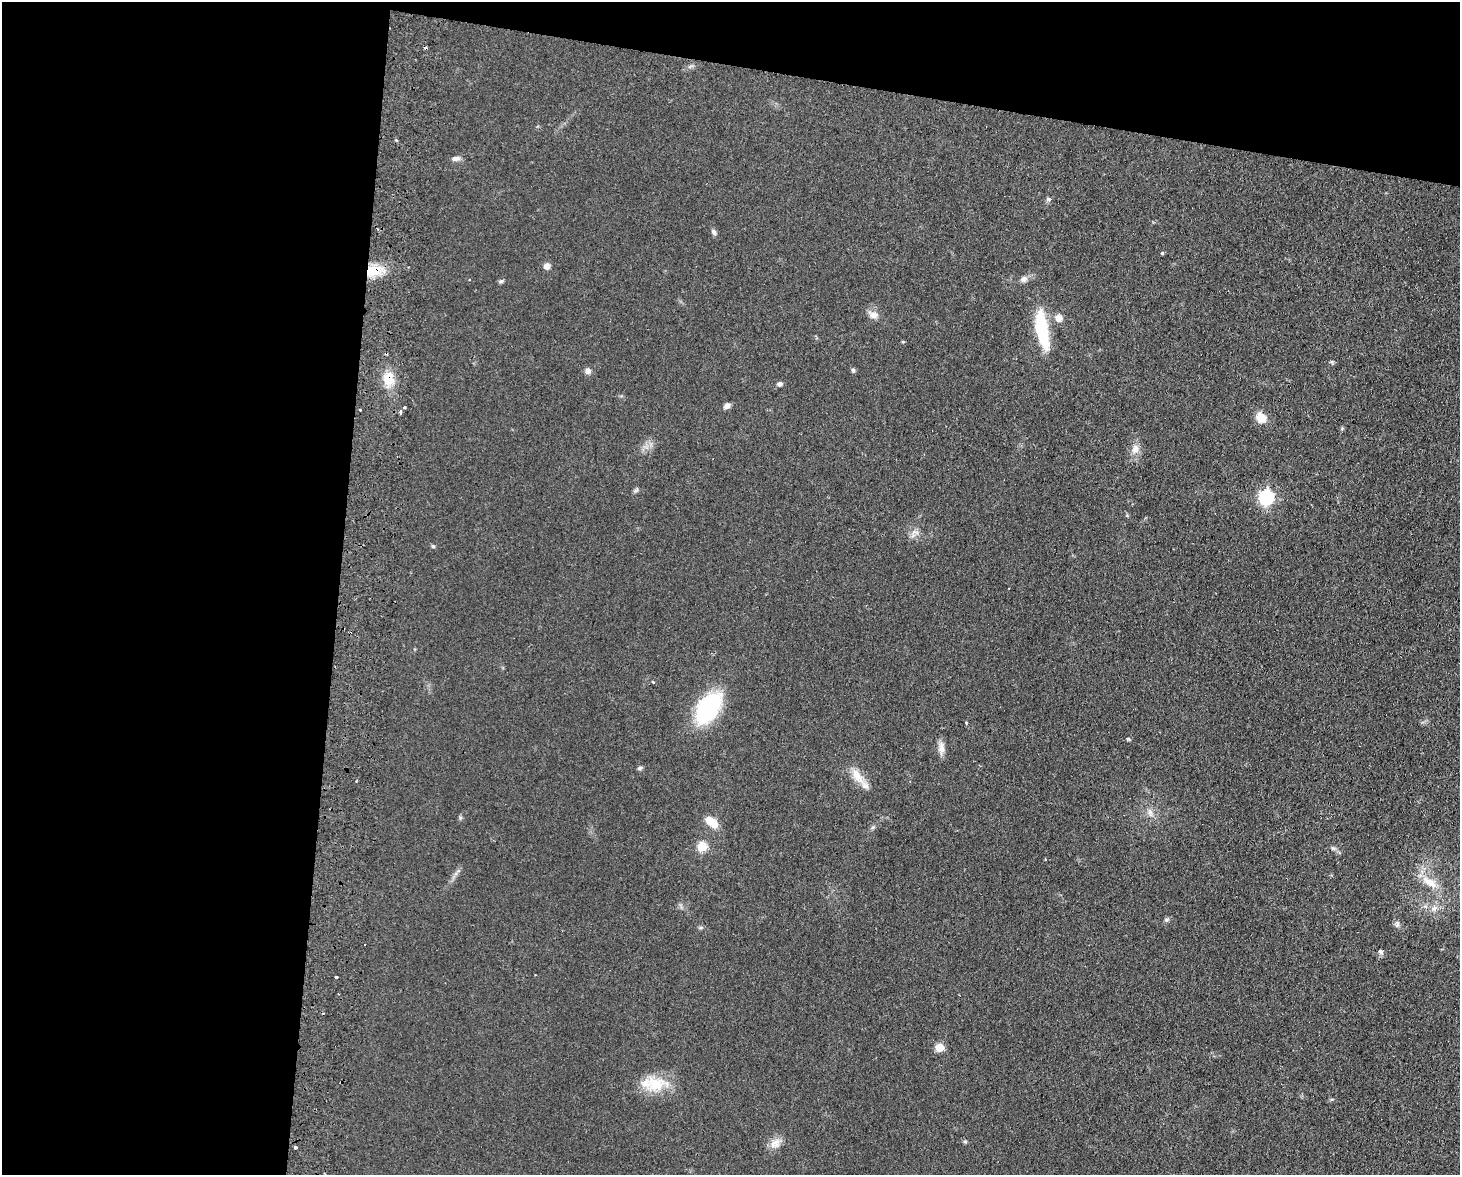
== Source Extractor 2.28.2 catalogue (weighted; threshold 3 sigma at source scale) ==
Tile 1 of 3 x 4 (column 1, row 1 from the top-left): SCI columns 171-1628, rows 3527-4699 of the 4830 x 4709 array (HDU 1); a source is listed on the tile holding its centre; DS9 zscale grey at full resolution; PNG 1462 x 1177 px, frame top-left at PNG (2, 2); no overlay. Shown black and unused: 29% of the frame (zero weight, under 2 of 3 exposures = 3% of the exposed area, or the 3 px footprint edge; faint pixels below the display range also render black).
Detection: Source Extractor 2.28.2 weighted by HDU 2 'WHT'; one run over the whole footprint, this tile lists its part. Background 0.0735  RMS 0.009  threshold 0.0406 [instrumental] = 3 sigma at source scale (4.5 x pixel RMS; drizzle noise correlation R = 1.50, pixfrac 1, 0.05/0.05 arcsec/px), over >= 5 px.
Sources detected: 49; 1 cosmic-ray / hot-pixel residue — not listed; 1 inside a brighter listed object's ellipse — not listed separately; the other 47 listed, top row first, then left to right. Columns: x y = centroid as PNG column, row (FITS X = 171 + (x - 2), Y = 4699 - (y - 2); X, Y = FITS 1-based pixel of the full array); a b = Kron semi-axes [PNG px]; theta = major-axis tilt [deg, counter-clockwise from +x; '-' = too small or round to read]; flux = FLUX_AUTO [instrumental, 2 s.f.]
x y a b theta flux
456 158 11 6 3 3.5
1049 199 4 3 - 4
714 232 7 6 - 2.4
1162 253 3 3 - 1.4
547 266 7 6 - 4.5
372 271 23 12 23 22
1024 279 10 8 31 3.6
470 280 3 2 - 0.74
501 281 7 4 2 1.4
873 315 13 9 -10 6.1
1058 318 9 8 - 6
1042 329 41 11 -79 54
853 370 6 5 - 1.6
588 371 8 7 - 3.5
388 379 18 13 -89 17
779 384 6 5 - 3.1
727 406 7 6 - 3.6
404 407 3 3 - 2
360 410 3 3 - 1.3
401 412 4 3 - 4
1261 418 10 8 -41 14
1135 449 13 9 77 6.9
636 490 9 3 45 1.4
1266 497 7 7 - 180
433 546 5 5 - 1.2
653 682 3 3 - 0.8
708 708 25 15 55 110
966 722 3 3 - 2.6
1128 739 4 4 - 1.1
941 748 15 8 -88 6.1
640 768 7 5 22 1.5
857 776 25 11 -55 12
1150 812 9 6 -84 3.4
711 822 16 8 -37 14
702 847 6 6 - 29
1333 848 6 5 - 1.7
1430 882 24 10 -34 15
1434 908 9 7 37 4.2
1166 920 6 5 - 1.6
1397 924 9 5 81 2.4
1380 951 6 5 - 1.9
336 977 3 3 - 2.6
939 1047 5 5 - 22
653 1083 36 17 -3 27
965 1141 5 5 - 1.3
775 1143 16 12 44 7.8
296 1147 3 3 - 1.9
Overlapping masked pixels (flux is a lower limit): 2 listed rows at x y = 372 271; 388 379